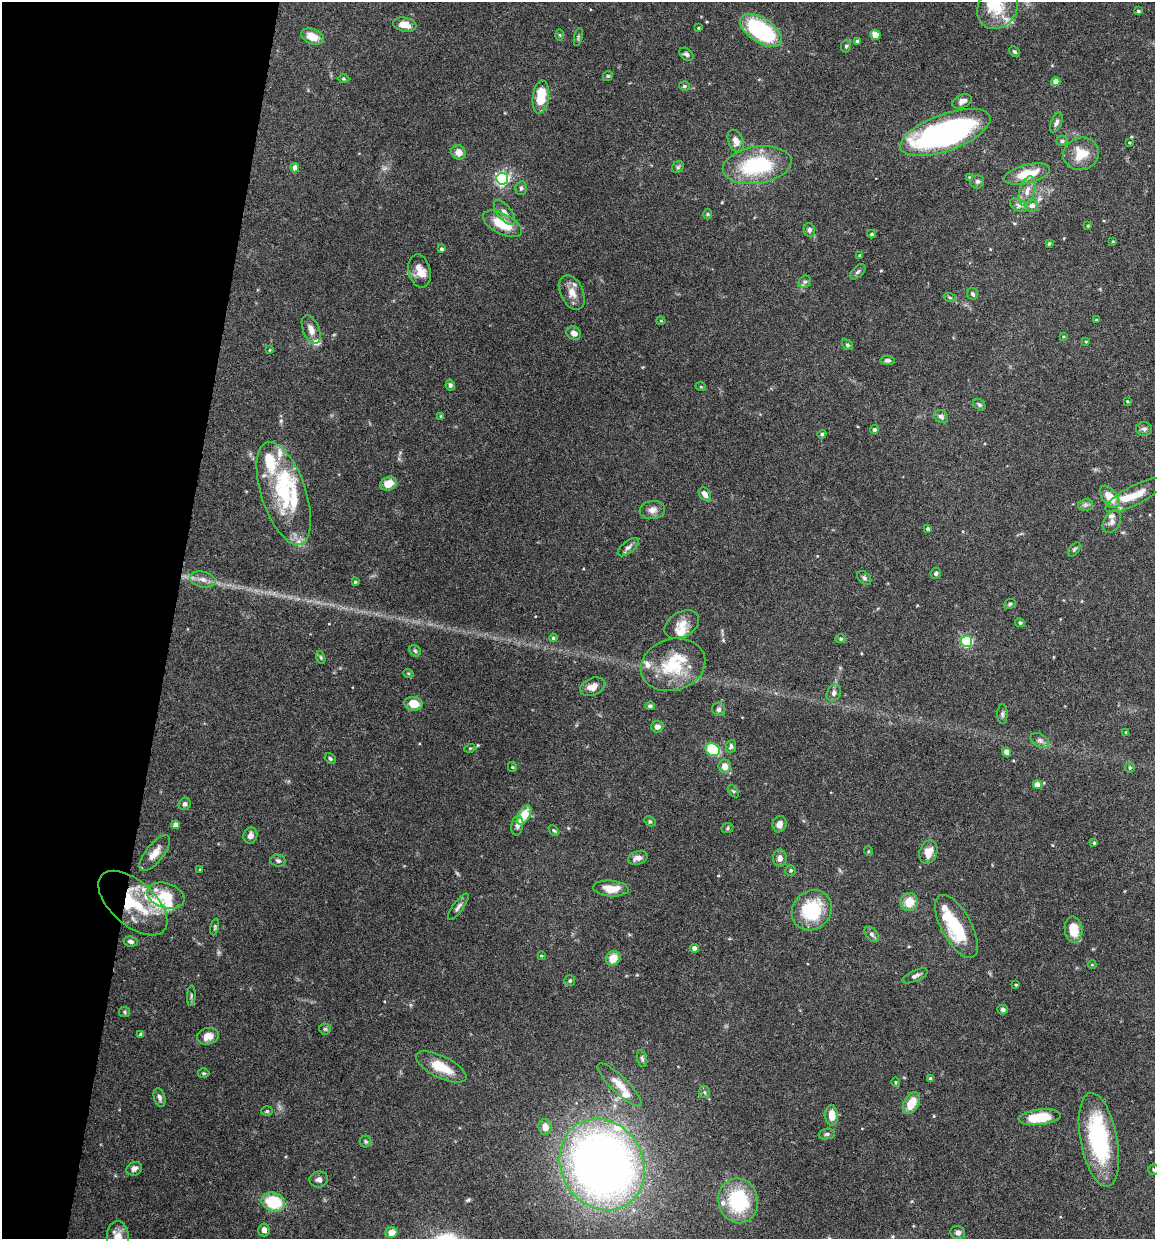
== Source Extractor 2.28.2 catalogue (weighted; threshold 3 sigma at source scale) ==
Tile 9 of 4 x 4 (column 1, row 3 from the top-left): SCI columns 117-1269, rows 1240-2476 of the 4966 x 4951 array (HDU 1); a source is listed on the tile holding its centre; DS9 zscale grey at full resolution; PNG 1157 x 1241 px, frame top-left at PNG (2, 2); each listed source drawn as its Kron ellipse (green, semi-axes under 4 px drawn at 4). Shown black and unused: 15% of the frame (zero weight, under 4 of 8 exposures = <1% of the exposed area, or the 3 px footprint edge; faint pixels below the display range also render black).
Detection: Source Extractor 2.28.2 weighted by HDU 2 'WHT'; one run over the whole footprint, this tile lists its part. Background 0.0726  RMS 0.0021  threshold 0.00879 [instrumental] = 3 sigma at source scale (4.09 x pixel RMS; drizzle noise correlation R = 1.36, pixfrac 0.8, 0.05/0.05 arcsec/px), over >= 5 px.
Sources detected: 206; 1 inside a brighter object's white glare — neither listed nor drawn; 22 inside a brighter listed object's ellipse — not listed separately; the other 183 listed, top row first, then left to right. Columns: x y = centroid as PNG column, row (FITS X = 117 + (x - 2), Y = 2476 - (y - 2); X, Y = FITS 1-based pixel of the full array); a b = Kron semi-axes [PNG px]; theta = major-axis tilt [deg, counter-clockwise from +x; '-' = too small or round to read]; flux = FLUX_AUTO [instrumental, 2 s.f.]
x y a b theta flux
997 7 23 19 54 5.4
1138 11 4 3 - 0.28
405 25 12 7 -13 2.2
698 28 4 3 - 0.2
761 30 23 12 -34 20
560 35 6 4 -88 0.23
875 35 5 5 - 2.2
312 36 11 7 -20 3
578 37 9 3 78 0.32
857 41 4 3 - 0.5
846 46 6 5 - 0.32
1014 51 6 4 -44 0.33
686 54 8 5 -39 0.51
608 76 5 4 - 0.26
344 79 6 3 -1 0.23
1056 82 4 4 - 2.2
684 86 5 4 - 0.33
541 97 16 8 83 5.9
962 101 10 6 23 1.1
1056 123 11 5 69 0.65
945 132 47 18 20 64
736 141 11 7 -67 1.6
1062 141 6 5 - 0.52
1129 142 3 2 - 0.17
458 152 8 6 -45 1.6
1081 154 18 16 17 4.4
757 165 34 18 9 17
678 167 7 5 47 0.38
295 168 4 4 - 1.5
1027 174 23 9 14 5.1
969 177 3 3 - 0.13
502 179 6 6 - 48
977 181 7 6 - 0.45
521 188 7 5 76 0.46
1027 191 15 7 74 1.6
1019 205 9 6 -28 0.69
1032 205 6 6 - 1.1
504 212 15 7 -52 1.4
707 214 5 3 - 0.21
502 224 21 10 -27 5.5
1088 226 4 3 - 0.21
809 230 7 5 -79 0.57
871 234 4 3 - 0.36
1113 241 3 3 - 0.19
1049 243 4 3 - 0.32
441 249 4 4 - 0.38
859 255 4 3 - 0.16
419 271 17 11 -77 2.4
858 272 9 5 45 0.47
805 282 7 5 41 0.45
572 293 18 11 -65 2.3
973 294 6 5 - 0.41
950 298 6 4 -20 0.3
1096 320 3 3 - 0.23
661 321 4 4 - 0.23
311 330 15 8 -68 1.6
574 333 7 6 - 1.1
1063 336 4 2 - 0.16
1086 342 4 4 - 0.21
847 345 6 4 -41 0.36
269 350 4 3 - 0.21
888 360 7 4 -4 0.45
450 385 6 4 -80 0.45
701 387 5 3 - 0.18
1127 401 4 3 - 0.2
979 405 7 5 -39 0.41
441 416 4 4 - 0.24
941 417 7 6 - 0.64
1144 429 8 7 - 0.66
874 430 4 4 - 0.47
822 434 4 4 - 0.43
388 484 8 6 22 2.9
284 493 54 22 -72 16
705 494 7 5 -58 1.4
1135 495 33 9 27 3.9
1110 497 13 7 -53 3.8
1085 505 8 5 12 0.54
652 510 13 9 7 1.3
1112 522 12 8 60 0.92
928 529 4 3 - 0.51
628 547 12 6 39 0.76
1074 549 8 5 52 0.38
936 573 6 5 - 0.53
864 578 8 5 -45 0.56
203 579 13 8 -15 1.4
355 582 4 4 - 0.28
1010 604 6 4 22 0.32
1020 623 5 4 - 0.36
682 624 19 12 30 2.6
553 638 4 4 - 0.36
841 639 5 4 - 0.29
966 641 5 5 - 21
415 651 6 5 - 0.36
321 657 6 4 -70 0.3
673 665 33 25 17 9.9
408 673 5 3 - 0.18
592 687 13 8 24 1.8
834 693 9 6 62 0.75
413 704 9 7 -7 2.9
650 706 5 4 - 0.47
719 709 7 6 - 0.53
1002 714 10 5 90 0.48
657 727 6 6 - 1.2
1126 732 3 3 - 0.2
1040 741 10 6 -30 0.75
731 746 6 5 - 0.48
470 748 5 3 - 0.2
713 750 7 6 - 12
1006 752 5 4 - 1.2
330 759 6 4 -40 0.37
724 766 6 6 - 1.8
512 767 5 4 - 0.23
1130 768 5 5 - 0.34
1037 785 4 4 - 2
733 791 7 3 -52 0.28
185 804 6 6 - 0.61
524 815 10 5 60 4.5
650 821 6 4 -28 0.3
779 824 8 7 - 0.97
176 825 4 4 - 1.7
517 826 10 6 80 0.68
727 828 6 5 - 0.31
554 830 6 4 -46 0.28
250 835 8 7 - 1
1094 843 4 3 - 0.27
868 851 5 3 - 0.18
928 852 12 8 70 2.5
155 853 22 9 51 2.2
638 858 10 6 14 1.2
780 858 8 7 - 0.96
278 861 7 6 - 0.5
200 870 4 3 - 0.2
791 870 5 5 - 0.31
611 888 18 8 -4 3.3
166 896 19 12 -19 4
909 902 9 9 - 3.2
133 903 42 22 -42 13
458 907 16 5 53 0.73
812 910 21 19 47 13
956 926 35 15 -61 11
215 927 8 4 79 0.3
1074 930 13 9 -83 3.5
872 934 9 5 -46 0.6
131 942 7 5 -9 0.56
694 948 4 4 - 1.4
541 956 4 3 - 0.17
613 958 7 7 - 2.8
1092 965 4 4 - 0.18
915 976 14 5 25 0.76
570 981 5 5 - 0.42
1016 985 4 3 - 0.22
191 996 10 4 86 0.42
1003 1010 5 5 - 0.51
124 1012 5 5 - 0.32
325 1029 5 5 - 0.33
141 1034 4 3 - 0.61
208 1036 11 8 12 2.1
642 1059 8 5 -73 0.44
441 1067 28 11 -26 4.9
203 1073 6 5 - 0.3
930 1079 4 4 - 0.42
895 1082 5 3 - 0.2
619 1085 29 8 -44 2.8
704 1092 6 5 - 0.38
160 1097 9 5 -75 0.67
911 1103 12 7 61 3.4
267 1111 6 5 - 0.32
832 1115 10 6 -89 2.4
1040 1117 21 7 7 6.4
545 1127 7 6 - 1.9
827 1134 8 5 10 0.43
1099 1140 47 18 -79 22
365 1142 6 6 - 0.35
602 1165 47 41 -60 170
134 1169 8 6 28 0.76
1153 1170 5 5 - 0.3
319 1180 9 8 - 0.87
738 1201 22 20 -77 14
273 1202 12 9 -19 8.9
264 1230 6 6 - 0.81
391 1232 6 5 - 1.9
958 1232 7 6 - 0.77
118 1237 16 11 -87 2.1
Overlapping masked pixels (flux is a lower limit): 1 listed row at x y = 133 903
Isophote crosses this tile's border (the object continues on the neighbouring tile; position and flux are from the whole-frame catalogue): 2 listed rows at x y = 1153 1170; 118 1237